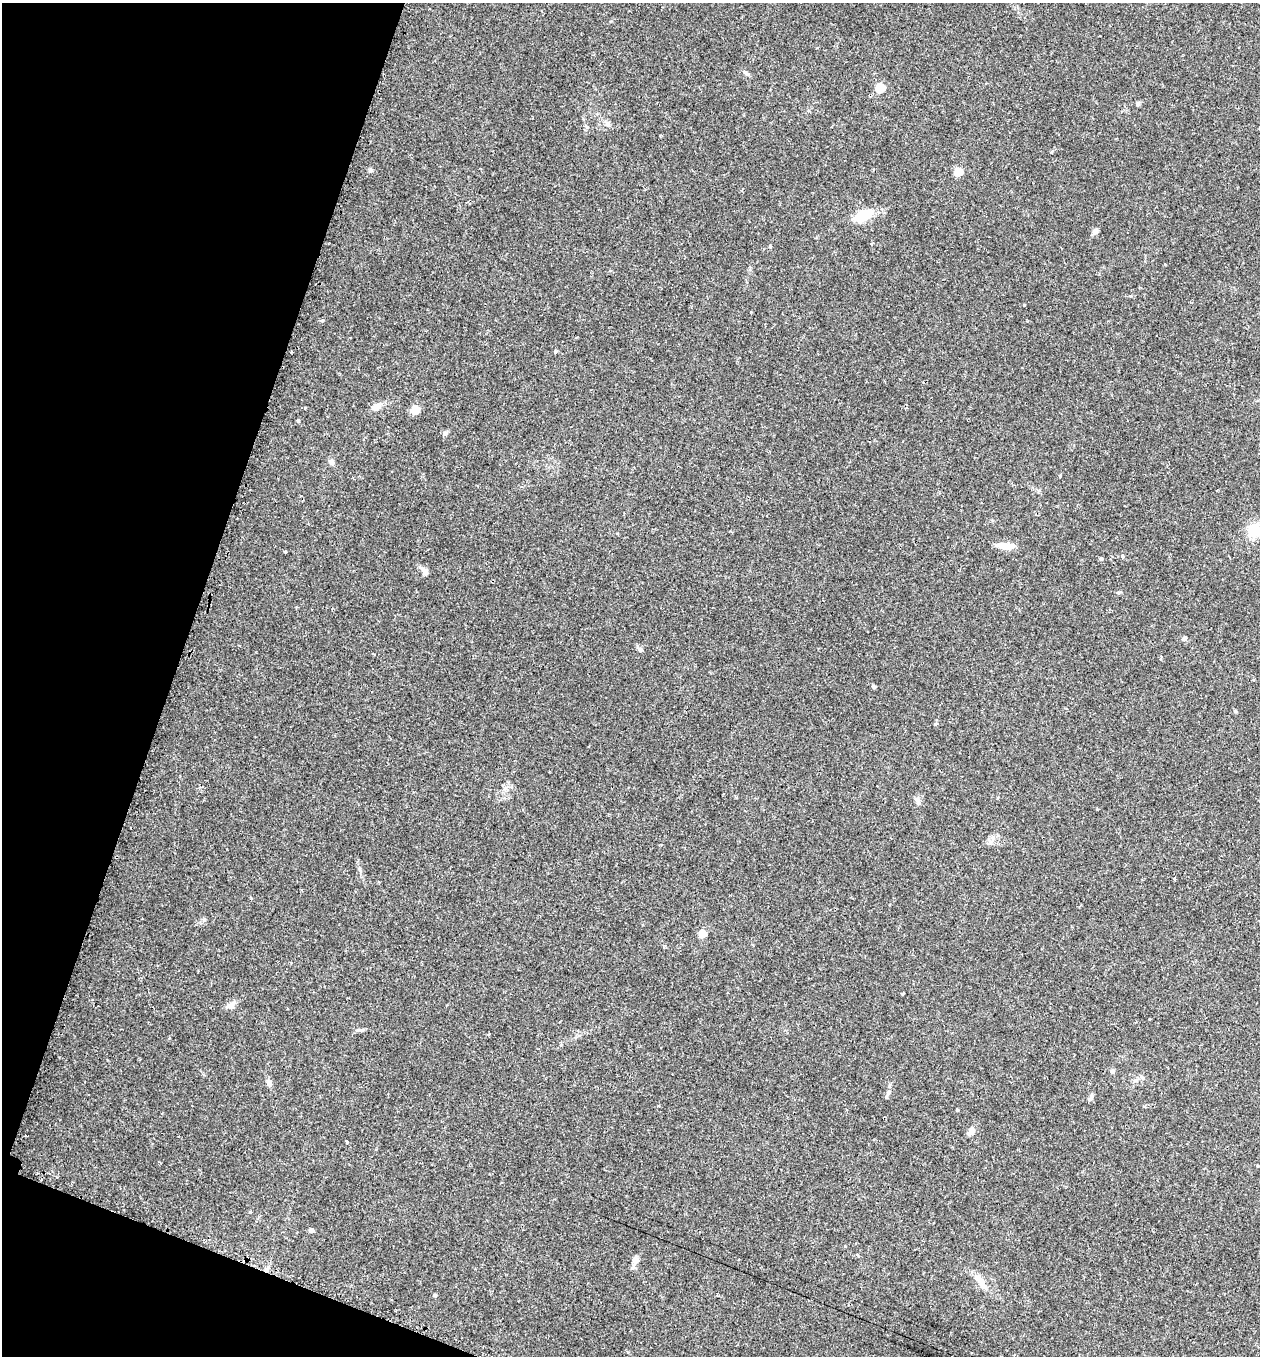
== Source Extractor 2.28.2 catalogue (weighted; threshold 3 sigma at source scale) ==
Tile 9 of 4 x 4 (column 1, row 3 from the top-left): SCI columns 142-1399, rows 1360-2713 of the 5479 x 5487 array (HDU 1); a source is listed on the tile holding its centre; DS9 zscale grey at full resolution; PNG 1262 x 1358 px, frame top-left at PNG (2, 3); no overlay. Shown black and unused: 17% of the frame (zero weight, under 2 of 3 exposures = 1% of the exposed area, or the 3 px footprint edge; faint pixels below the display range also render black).
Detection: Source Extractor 2.28.2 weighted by HDU 2 'WHT'; one run over the whole footprint, this tile lists its part. Background 0.0303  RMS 0.005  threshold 0.0227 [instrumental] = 3 sigma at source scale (4.5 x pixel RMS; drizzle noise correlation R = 1.50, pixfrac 1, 0.05/0.05 arcsec/px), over >= 5 px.
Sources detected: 38; all 38 listed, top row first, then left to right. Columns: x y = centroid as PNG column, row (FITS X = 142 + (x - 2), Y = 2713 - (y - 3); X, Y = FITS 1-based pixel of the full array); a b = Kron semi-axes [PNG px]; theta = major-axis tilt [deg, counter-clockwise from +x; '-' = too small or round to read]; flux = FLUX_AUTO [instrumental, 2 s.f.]
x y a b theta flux
746 73 7 4 -45 0.88
880 88 5 5 - 23
1138 104 6 4 89 0.89
958 172 5 5 - 14
863 216 18 11 24 11
1095 231 7 5 45 2
872 244 4 3 - 0.54
770 246 4 4 - 0.48
376 407 12 8 26 3.2
415 410 5 5 - 15
298 420 5 4 - 0.74
445 433 6 5 - 0.96
332 462 8 6 78 1.4
1255 530 20 15 47 9.7
1006 546 21 7 -2 5.8
285 551 3 3 - 0.59
1122 556 5 4 - 1.3
1101 558 5 3 - 0.56
425 571 10 7 -59 2.4
1184 639 6 5 - 1.1
640 650 6 5 - 0.91
874 687 5 4 - 0.69
1174 879 3 3 - 0.55
702 934 5 5 - 13
231 1005 13 8 32 2.4
1150 1019 3 2 - 0.93
1112 1071 6 5 - 0.92
1142 1078 8 4 -56 0.94
269 1082 10 6 -58 1.7
886 1097 5 4 - 0.54
957 1110 3 3 - 0.69
971 1131 12 7 63 2.4
346 1141 4 3 - 0.51
250 1212 4 3 - 0.4
311 1230 4 4 - 2.3
635 1260 9 7 86 2.8
979 1280 21 6 -46 4.2
435 1295 4 4 - 0.84
Isophote crosses this tile's border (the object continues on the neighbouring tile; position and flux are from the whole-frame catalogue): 1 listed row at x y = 1255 530
Unlisted compact peaks at least as high as the median listed source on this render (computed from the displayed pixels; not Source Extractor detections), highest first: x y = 1024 305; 370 171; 1235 711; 935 724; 555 352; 1060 476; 323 320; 204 920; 359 869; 361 1030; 1089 1099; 1051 152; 251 898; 489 1034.